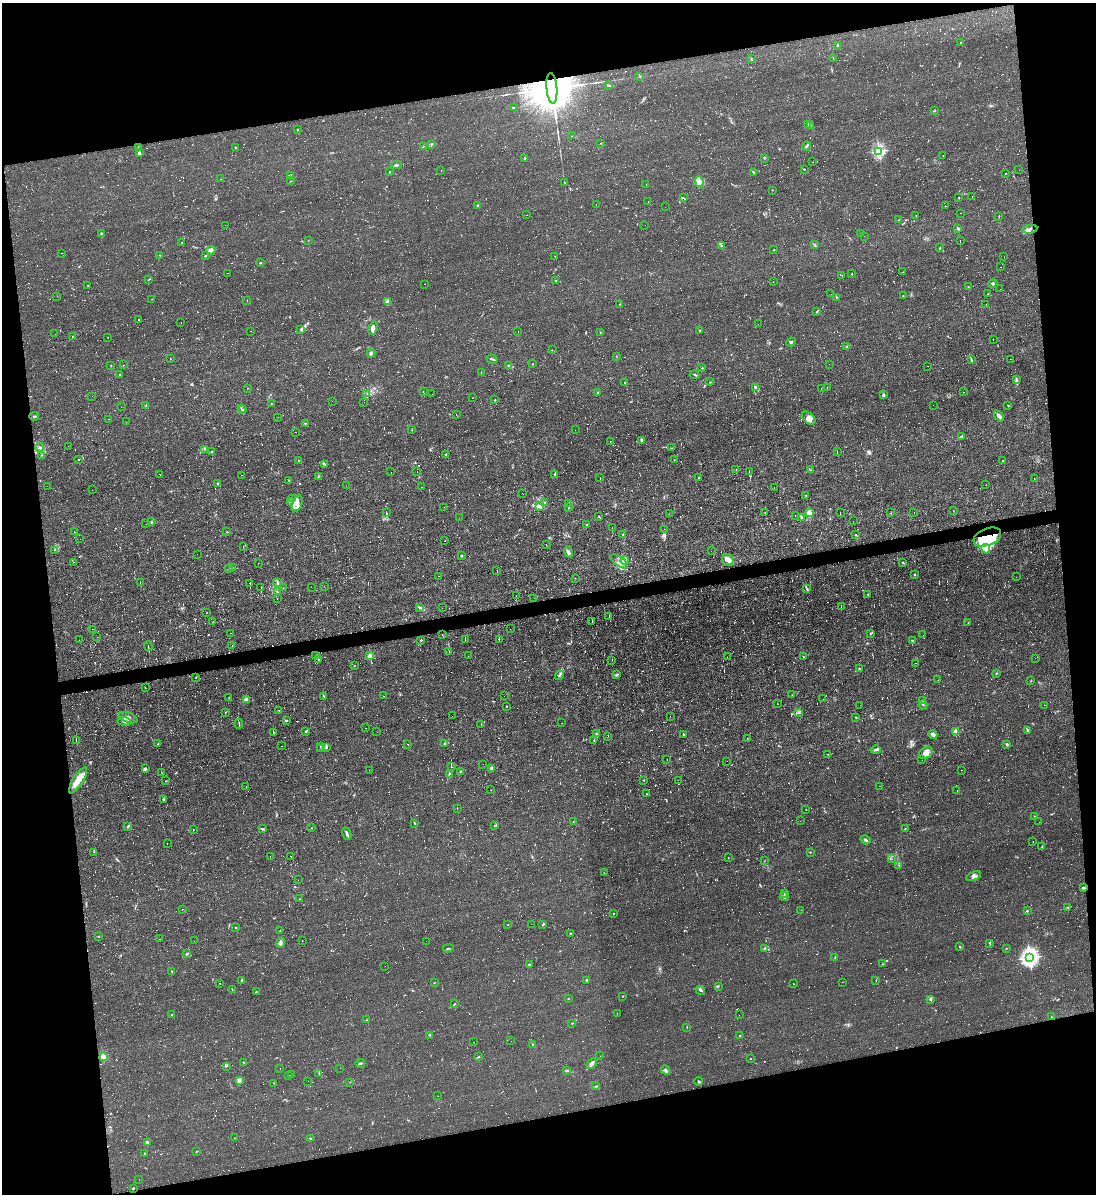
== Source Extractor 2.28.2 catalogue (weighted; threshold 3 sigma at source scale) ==
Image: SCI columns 128-4501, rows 1-4765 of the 4742 x 4765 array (HDU 1 of 3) = the unmasked area's bounding box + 8 px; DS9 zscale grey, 4 x 4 block average (1 PNG px = mean of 4 x 4 image px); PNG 1098 x 1196 px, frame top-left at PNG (2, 3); each listed source drawn as its Kron ellipse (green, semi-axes under 4 px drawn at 4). Shown black and unused: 22% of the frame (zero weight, under 2 of 3 exposures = <1% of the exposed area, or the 3 px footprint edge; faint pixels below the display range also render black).
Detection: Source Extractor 2.28.2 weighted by HDU 2 'WHT'. Background 0.0153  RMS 0.0039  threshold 0.0178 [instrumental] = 3 sigma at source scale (4.5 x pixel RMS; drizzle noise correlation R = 1.50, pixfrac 1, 0.05/0.05 arcsec/px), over >= 5 px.
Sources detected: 1925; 68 too faint to see at this stretch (4 x 4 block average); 7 inside a brighter object's white glare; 822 cosmic-ray / hot-pixel residue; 4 long thin detections or spike segments (spike, bleed or trail) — neither listed nor drawn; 13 coinciding with a brighter row at this scale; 31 inside a brighter listed object's ellipse — not listed separately; of the other 980, all 500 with FLUX_AUTO >= 0.683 (the completeness limit of this list) listed and drawn (480 fainter detections not listed), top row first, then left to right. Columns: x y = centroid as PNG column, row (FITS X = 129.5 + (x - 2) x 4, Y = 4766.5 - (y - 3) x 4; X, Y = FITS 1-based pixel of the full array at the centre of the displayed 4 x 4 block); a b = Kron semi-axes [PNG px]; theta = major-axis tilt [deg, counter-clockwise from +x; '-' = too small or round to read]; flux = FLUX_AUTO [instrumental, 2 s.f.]
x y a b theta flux
961 43 3 2 - 1.4
838 45 2 2 - 6.4
751 58 3 2 - 1.2
833 58 3 2 - 0.89
640 76 2 2 - 0.94
609 85 4 2 - 1.9
552 88 15 5 -85 41000
513 107 3 2 - 1.7
935 110 3 2 - 2
808 124 3 2 - 1.9
811 125 3 2 - 1.9
298 130 2 2 - 1
572 136 2 2 - 1.5
601 143 2 2 - 0.78
431 144 2 2 - 1.2
806 146 4 2 - 3.5
235 147 2 2 - 1.5
423 147 2 2 - 0.92
139 148 4 2 - 5.1
879 151 2 2 - 400
139 153 3 2 - 4.2
943 155 2 2 - 12
525 158 3 2 - 1.5
765 158 2 2 - 0.73
813 162 2 2 - 0.86
396 165 5 2 - 3.7
804 169 2 2 - 0.97
1019 170 2 2 - 1.3
441 171 2 2 - 1.3
389 172 2 2 - 0.89
754 172 2 2 - 1.6
1005 174 2 2 - 1.8
291 175 3 2 - 3.7
220 179 2 2 - 1.7
291 181 2 2 - 0.93
699 182 5 4 - 13
565 183 2 2 - 0.83
646 184 2 2 - 8.6
772 190 2 2 - 0.83
972 196 2 2 - 1.9
683 198 2 2 - 1
959 198 2 2 - 2.2
648 201 2 2 - 1.4
596 204 2 2 - 0.74
478 205 4 2 - 2
945 206 2 2 - 0.72
665 207 2 2 - 2.4
961 213 2 2 - 0.8
526 215 2 2 - 1.6
916 215 2 2 - 0.9
999 216 2 2 - 0.9
898 220 2 2 - 0.75
225 225 2 2 - 1.3
645 225 2 2 - 7
958 228 3 2 - 4.2
1030 229 7 3 11 8
861 233 2 2 - 0.72
101 234 3 2 - 4.7
864 236 2 2 - 0.87
308 240 2 2 - 0.72
960 241 2 2 - 13
182 243 2 2 - 2.8
722 245 3 2 - 1.6
814 245 3 2 - 1.9
940 248 2 2 - 1.5
211 250 4 3 - 9.1
774 250 2 2 - 0.74
62 253 2 2 - 0.9
160 255 2 2 - 0.9
205 256 2 2 - 2
555 256 2 2 - 14
1004 257 2 2 - 0.73
261 263 2 2 - 1.1
1001 267 2 2 - 1.7
903 272 2 2 - 0.85
228 273 2 2 - 1.3
852 274 2 2 - 1.8
842 275 2 2 - 0.84
149 279 2 2 - 0.8
556 280 3 2 - 1.6
773 281 2 2 - 1.8
424 284 2 2 - 0.69
993 284 4 2 - 2.9
88 285 2 2 - 2.2
968 287 2 2 - 52
1000 289 2 2 - 1.6
831 294 2 2 - 0.8
988 294 2 2 - 2.6
57 296 2 2 - 0.98
903 296 2 2 - 0.74
836 298 4 2 - 2.8
152 299 2 2 - 0.82
247 301 2 2 - 0.71
387 302 2 2 - 7.6
619 304 2 2 - 0.89
986 304 2 2 - 0.85
817 312 3 2 - 2
138 319 2 2 - 3
181 322 2 2 - 1.4
758 324 2 2 - 0.97
373 328 7 4 71 8.7
301 329 3 2 - 2.1
700 330 2 2 - 1.1
250 331 2 2 - 0.7
518 331 2 2 - 16
600 332 2 2 - 0.89
55 334 2 2 - 0.87
72 336 2 2 - 2.8
108 337 2 2 - 0.82
993 340 2 2 - 0.84
791 342 5 2 - 2.4
847 347 2 2 - 1.9
552 350 2 2 - 0.83
371 353 4 2 - 2.6
616 356 2 2 - 0.73
170 359 2 2 - 10
492 359 5 2 - 2.9
971 359 3 2 - 2.2
1011 359 2 2 - 0.73
533 364 2 2 - 0.99
829 364 2 2 - 1.8
111 365 2 2 - 1
123 365 2 2 - 1.2
509 366 2 2 - 1.7
927 366 2 2 - 0.75
702 368 2 2 - 0.98
481 372 2 2 - 0.75
120 375 2 2 - 1.4
695 375 5 2 - 2.2
1016 379 2 2 - 1.1
624 382 3 2 - 0.78
710 382 2 2 - 1
755 387 4 2 - 2.4
248 388 2 2 - 0.76
827 388 2 2 - 2.5
821 389 2 2 - 1.5
423 391 2 2 - 1.3
597 392 2 2 - 4.1
964 392 2 2 - 1.4
367 394 2 2 - 0.73
432 394 2 2 - 0.93
883 395 3 2 - 5.5
92 396 2 2 - 1.4
472 398 2 2 - 0.73
495 400 2 2 - 1.6
332 401 2 2 - 3.6
364 402 2 2 - 5.7
271 404 2 2 - 1.2
933 405 2 2 - 0.83
1008 405 2 2 - 1.1
146 406 2 2 - 1.6
121 407 2 2 - 0.95
241 408 3 2 - 1.6
243 410 2 2 - 1.9
456 415 2 2 - 1.2
34 416 4 2 - 2.2
999 416 6 2 -54 7.6
278 417 2 2 - 0.83
809 418 8 5 -43 13
109 419 2 2 - 1.1
126 422 2 2 - 0.83
305 423 2 2 - 1.6
412 430 2 2 - 0.85
575 430 2 2 - 0.87
295 432 2 2 - 1.6
962 436 2 2 - 0.86
641 440 4 2 - 3
610 441 2 2 - 0.74
68 446 2 2 - 1.3
40 447 4 2 - 2.6
671 448 2 2 - 0.71
205 449 2 2 - 0.79
212 451 3 2 - 1.5
837 452 2 2 - 0.85
445 454 2 2 - 3.3
42 455 2 2 - 0.7
79 460 2 2 - 4.1
674 460 2 2 - 2.8
1002 460 2 2 - 3.7
299 461 3 2 - 1.5
325 464 4 2 - 2.9
736 470 2 2 - 0.86
810 470 2 2 - 0.78
417 471 2 2 - 1.1
749 471 4 2 - 16
391 472 2 2 - 0.71
160 474 2 2 - 1.3
555 474 3 2 - 2
242 475 2 2 - 2.7
318 476 2 2 - 0.96
600 478 2 2 - 32
699 478 2 2 - 1.8
1034 479 2 2 - 0.94
289 480 2 2 - 0.94
217 483 2 2 - 2.1
986 485 2 2 - 2.2
47 486 2 2 - 2.8
346 486 2 2 - 1.6
421 487 2 2 - 3.4
774 487 2 2 - 0.73
92 490 2 2 - 2.2
523 494 2 2 - 1.5
805 495 2 2 - 1.3
293 499 4 2 - 3.8
290 502 3 2 - 2.8
545 502 2 2 - 4.8
297 503 8 5 72 11
569 503 3 2 - 1.9
540 506 2 2 - 1.2
444 507 2 2 - 2
569 508 3 2 - 1.2
953 511 2 2 - 0.78
809 512 2 2 - 82
914 512 2 2 - 1.2
386 513 2 2 - 48
669 513 2 2 - 11
765 513 2 2 - 0.88
840 513 2 2 - 0.88
891 513 2 2 - 2.6
599 516 3 2 - 1
795 516 2 2 - 1.2
802 517 3 2 - 1.3
459 518 2 2 - 7.4
853 521 2 2 - 3.1
151 522 3 2 - 2.1
146 524 2 2 - 0.73
586 524 2 2 - 1
612 528 2 2 - 0.88
664 529 2 2 - 2.2
74 532 2 2 - 2.1
227 532 2 2 - 1.1
623 534 2 2 - 1.8
856 535 2 2 - 1.3
987 537 14 8 21 56
80 539 2 2 - 1.3
445 541 2 2 - 3.1
546 544 2 2 - 1
243 547 2 2 - 1
986 549 5 3 - 7
55 550 2 2 - 0.85
711 551 2 2 - 6.5
568 552 5 2 - 6.6
197 554 2 2 - 1.3
461 556 2 2 - 2.3
625 560 4 2 - 5.3
728 560 6 5 - 9.8
619 561 10 4 -36 18
73 562 2 2 - 0.88
258 563 2 2 - 0.78
903 563 3 2 - 1.7
232 567 2 2 - 1.5
229 568 2 2 - 1.1
497 570 2 2 - 0.83
915 574 2 2 - 1.7
439 576 2 2 - 2.1
1016 577 2 2 - 0.83
575 578 2 2 - 0.86
140 582 3 2 - 1.3
250 583 2 2 - 1.3
278 583 2 2 - 1.7
324 586 2 2 - 0.93
311 587 2 2 - 0.7
261 588 3 2 - 2.3
283 588 2 2 - 0.78
806 588 2 2 - 0.84
277 591 2 2 - 0.98
868 594 2 2 - 0.76
516 596 3 2 - 1.6
277 598 2 2 - 3.7
534 598 2 2 - 1.5
841 606 2 2 - 0.8
420 608 4 2 - 3
442 608 2 2 - 1.1
206 612 2 2 - 0.76
609 616 3 2 - 1.3
213 621 2 2 - 1.3
592 622 2 2 - 0.93
968 623 2 2 - 0.8
92 629 2 2 - 0.74
510 629 2 2 - 2.8
230 633 2 2 - 0.72
870 633 3 2 - 2.2
442 635 2 2 - 1.8
923 635 2 2 - 1.7
97 637 2 2 - 0.97
79 640 2 2 - 0.75
421 640 2 2 - 1.7
465 640 3 2 - 1.8
499 640 2 2 - 0.85
912 641 2 2 - 1.6
232 645 2 2 - 0.75
148 646 5 2 - 3.4
449 652 2 2 - 1
316 656 3 2 - 1.9
370 656 2 2 - 71
468 656 2 2 - 4.5
727 657 2 2 - 0.85
803 657 2 2 - 0.97
1035 658 2 2 - 0.88
319 659 2 2 - 0.99
612 660 2 2 - 0.75
915 663 2 2 - 0.77
354 666 2 2 - 0.88
859 668 2 2 - 1.4
996 673 2 2 - 0.9
559 675 5 2 - 2.8
617 675 3 2 - 2.7
196 678 2 2 - 1.2
938 680 2 2 - 0.78
1031 681 2 2 - 1
145 688 2 2 - 0.93
792 695 2 2 - 0.73
383 696 2 2 - 3.4
504 696 2 2 - 3.9
324 697 3 2 - 1.6
229 698 2 2 - 1
823 699 2 2 - 0.97
247 700 2 2 - 1.2
922 701 2 2 - 2.3
778 704 2 2 - 0.71
860 705 2 2 - 0.93
923 705 4 2 - 3
1045 705 2 2 - 1.7
506 706 2 2 - 3.7
279 710 2 2 - 0.84
226 712 2 2 - 1.3
799 713 2 2 - 0.98
452 716 2 2 - 3
670 716 2 2 - 15
855 717 2 2 - 1.1
128 718 10 5 -20 11
286 720 3 2 - 2.3
124 721 7 3 -7 6.7
562 723 2 2 - 0.86
239 724 5 2 - 3.1
481 725 2 2 - 0.68
365 728 2 2 - 0.75
955 731 4 3 - 7
1027 731 3 2 - 0.92
273 732 4 2 - 2.8
305 732 2 2 - 2.3
377 732 2 2 - 1.7
597 734 4 2 - 5
933 734 5 2 - 4
684 735 3 2 - 3.2
608 736 2 2 - 1.7
747 739 2 2 - 0.78
594 740 2 2 - 0.85
76 741 2 2 - 1.4
158 744 2 2 - 1.4
408 744 2 2 - 0.68
444 744 2 2 - 1.5
1007 744 3 2 - 2.9
281 746 2 2 - 1
320 746 2 2 - 1.1
326 747 4 2 - 2.5
321 748 2 2 - 0.94
876 750 5 2 - 4.9
926 753 7 5 30 12
828 754 4 2 - 1.5
667 760 2 2 - 2.7
922 760 2 2 - 1.9
727 761 2 2 - 1
483 764 2 2 - 2.8
451 767 2 2 - 4.2
491 768 4 3 - 5.2
145 769 3 3 - 3.5
369 770 2 2 - 1.1
961 770 2 2 - 0.8
161 772 2 2 - 0.7
460 772 3 2 - 1.9
449 774 3 2 - 1.3
78 780 15 5 57 26
644 780 2 2 - 1.9
678 780 2 2 - 0.71
166 781 2 2 - 1.1
880 786 2 2 - 0.92
246 787 2 2 - 1.9
491 790 2 2 - 0.98
957 791 2 2 - 1.7
646 794 2 2 - 1.1
164 799 3 2 - 3.1
457 809 2 2 - 1
806 810 2 2 - 1.8
1035 816 2 2 - 1.1
573 821 2 2 - 0.77
800 821 2 2 - 0.77
1039 822 2 2 - 0.77
414 823 3 2 - 1.3
494 826 2 2 - 0.79
128 827 3 2 - 1.6
262 828 2 2 - 0.77
311 828 2 2 - 1.7
905 828 3 2 - 1.3
194 830 2 2 - 0.81
347 834 6 2 -69 5.6
866 840 5 2 - 4.4
1033 841 2 2 - 0.73
167 844 2 2 - 1.9
1042 847 2 2 - 0.96
94 852 2 2 - 0.85
810 852 2 2 - 1.1
291 856 2 2 - 0.84
270 857 2 2 - 0.96
728 858 2 2 - 0.79
891 859 2 2 - 0.75
764 861 2 2 - 0.76
899 865 2 2 - 0.77
604 873 2 2 - 0.97
974 876 8 4 21 8.3
298 880 2 2 - 1.4
1083 888 3 2 - 2.9
785 893 4 2 - 2.2
784 897 4 3 - 3.9
300 899 2 2 - 1.1
1068 907 3 2 - 1.3
182 909 2 2 - 0.76
801 910 2 2 - 0.7
1027 911 2 2 - 6.7
614 913 2 2 - 1.2
531 924 2 2 - 1.5
507 925 2 2 - 0.96
543 925 3 2 - 1.2
236 928 2 2 - 1.1
280 931 3 2 - 1.9
570 933 2 2 - 1.4
99 936 2 2 - 1.1
160 939 2 2 - 1
194 941 2 2 - 0.96
302 941 2 2 - 1.6
426 941 2 2 - 6.4
281 943 5 3 - 6.4
990 944 2 2 - 1.4
959 946 2 2 - 1.6
448 948 5 2 - 1.6
1006 948 2 2 - 0.93
765 949 3 2 - 2.6
187 953 2 2 - 1.4
1030 957 3 3 - 1200
835 958 4 2 - 1.7
883 964 2 2 - 1.4
529 965 2 2 - 5.3
385 966 2 2 - 2.3
171 971 2 2 - 1.2
242 980 3 2 - 2.3
587 980 2 2 - 3.3
876 980 3 2 - 0.86
842 982 2 2 - 3.5
434 983 2 2 - 0.89
220 984 2 2 - 1.2
794 984 2 2 - 0.89
718 986 2 2 - 0.82
232 989 3 2 - 1.7
700 990 5 2 - 3.4
256 991 2 2 - 1.1
623 996 2 2 - 1.4
568 999 2 2 - 0.87
931 999 3 2 - 3.3
454 1004 3 2 - 1.3
617 1014 2 2 - 0.81
171 1015 2 2 - 1
739 1015 2 2 - 0.8
1051 1017 2 2 - 1
367 1020 2 2 - 0.92
572 1023 2 2 - 5
687 1027 2 2 - 0.74
430 1035 2 2 - 4.3
740 1036 3 2 - 1.5
511 1041 2 2 - 0.87
473 1042 2 2 - 2.1
533 1045 3 2 - 2.6
600 1056 2 2 - 4.5
103 1057 2 2 - 85
478 1057 3 2 - 1.8
751 1059 2 2 - 0.82
243 1062 3 2 - 1.1
360 1063 5 2 - 3.4
592 1064 6 3 48 8.2
226 1066 2 2 - 1.6
340 1068 2 2 - 0.98
280 1069 2 2 - 0.85
566 1070 3 2 - 2.7
665 1070 5 2 - 4.3
319 1073 2 2 - 1.4
291 1075 2 2 - 0.82
289 1076 2 2 - 1.1
239 1080 3 2 - 12
308 1081 2 2 - 1.2
698 1081 4 2 - 2.4
350 1082 2 2 - 0.75
274 1083 2 2 - 0.85
596 1086 2 2 - 0.8
438 1096 2 2 - 0.73
234 1138 2 2 - 1.1
310 1138 3 2 - 2.4
148 1142 4 2 - 4.3
196 1152 2 2 - 1
144 1154 2 2 - 0.74
139 1179 2 2 - 2
133 1188 2 2 - 1.8
Overlapping masked pixels (flux is a lower limit): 2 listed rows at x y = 552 88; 987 537
Diffuse or blended objects may show on this block-average render without a row.